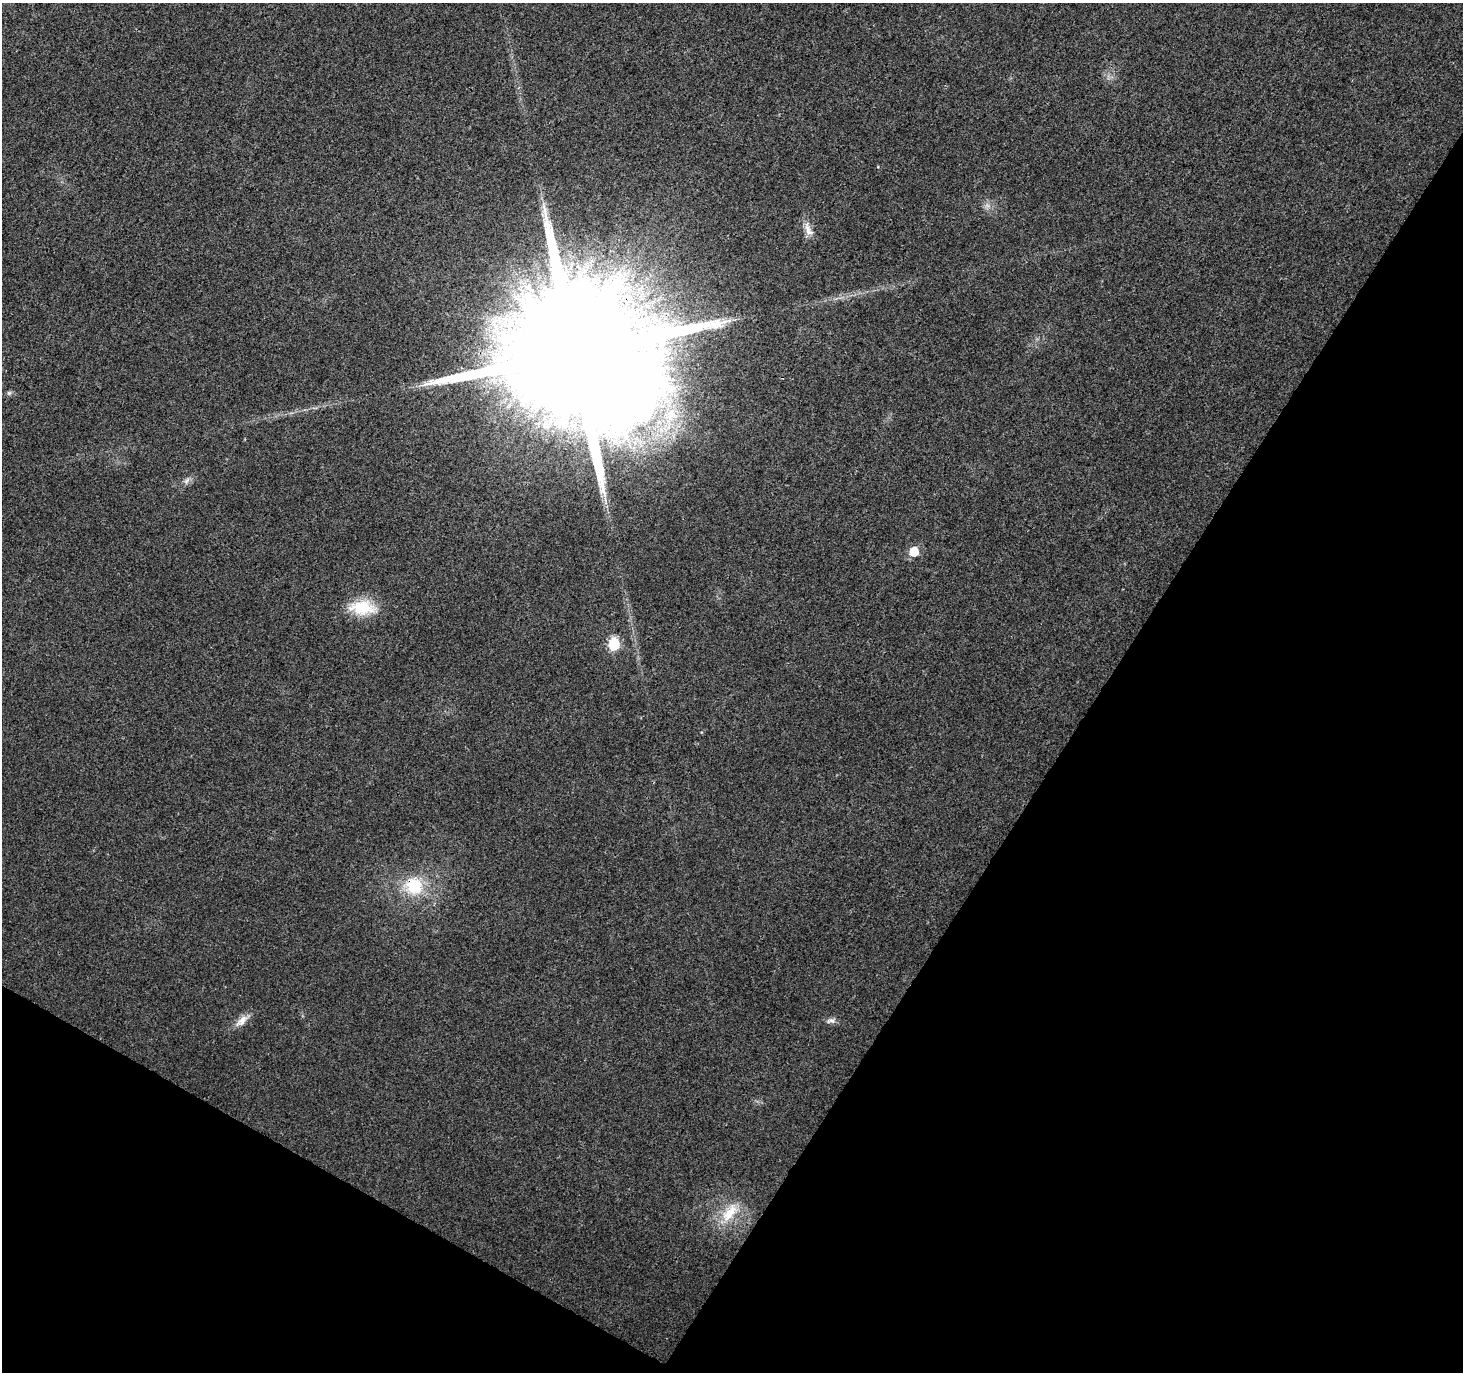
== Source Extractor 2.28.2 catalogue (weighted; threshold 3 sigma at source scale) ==
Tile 15 of 4 x 4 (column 3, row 4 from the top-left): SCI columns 2925-4385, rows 193-1562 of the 5855 x 5931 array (HDU 1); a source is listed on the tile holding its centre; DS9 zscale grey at full resolution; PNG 1465 x 1374 px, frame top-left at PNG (2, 3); no overlay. Shown black and unused: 31% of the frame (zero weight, under 3 of 4 exposures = <1% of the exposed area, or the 3 px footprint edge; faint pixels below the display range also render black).
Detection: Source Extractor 2.28.2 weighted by HDU 2 'WHT'; one run over the whole footprint, this tile lists its part. Background 0.00519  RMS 0.0025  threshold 0.0111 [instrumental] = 3 sigma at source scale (4.5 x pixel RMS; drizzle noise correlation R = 1.50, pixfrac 1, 0.0396/0.0396 arcsec/px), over >= 5 px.
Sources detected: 13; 1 too faint to see at this stretch — not listed; the other 12 listed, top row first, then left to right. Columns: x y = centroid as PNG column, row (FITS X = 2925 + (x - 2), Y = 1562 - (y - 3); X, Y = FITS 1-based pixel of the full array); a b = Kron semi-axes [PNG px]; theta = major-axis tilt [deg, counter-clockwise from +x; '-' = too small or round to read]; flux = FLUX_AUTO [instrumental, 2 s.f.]
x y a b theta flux
808 229 21 8 -69 2.2
575 353 43 33 53 21000
9 393 6 6 - 0.54
671 415 27 19 65 12
187 481 11 6 56 1
914 552 6 6 - 7.7
363 608 32 17 -3 9.6
614 644 7 6 - 19
414 886 24 23 - 11
831 1020 13 7 9 1.1
242 1021 20 9 44 2.5
730 1212 34 15 52 7.5
Overlapping masked pixels (flux is a lower limit): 2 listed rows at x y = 575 353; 414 886